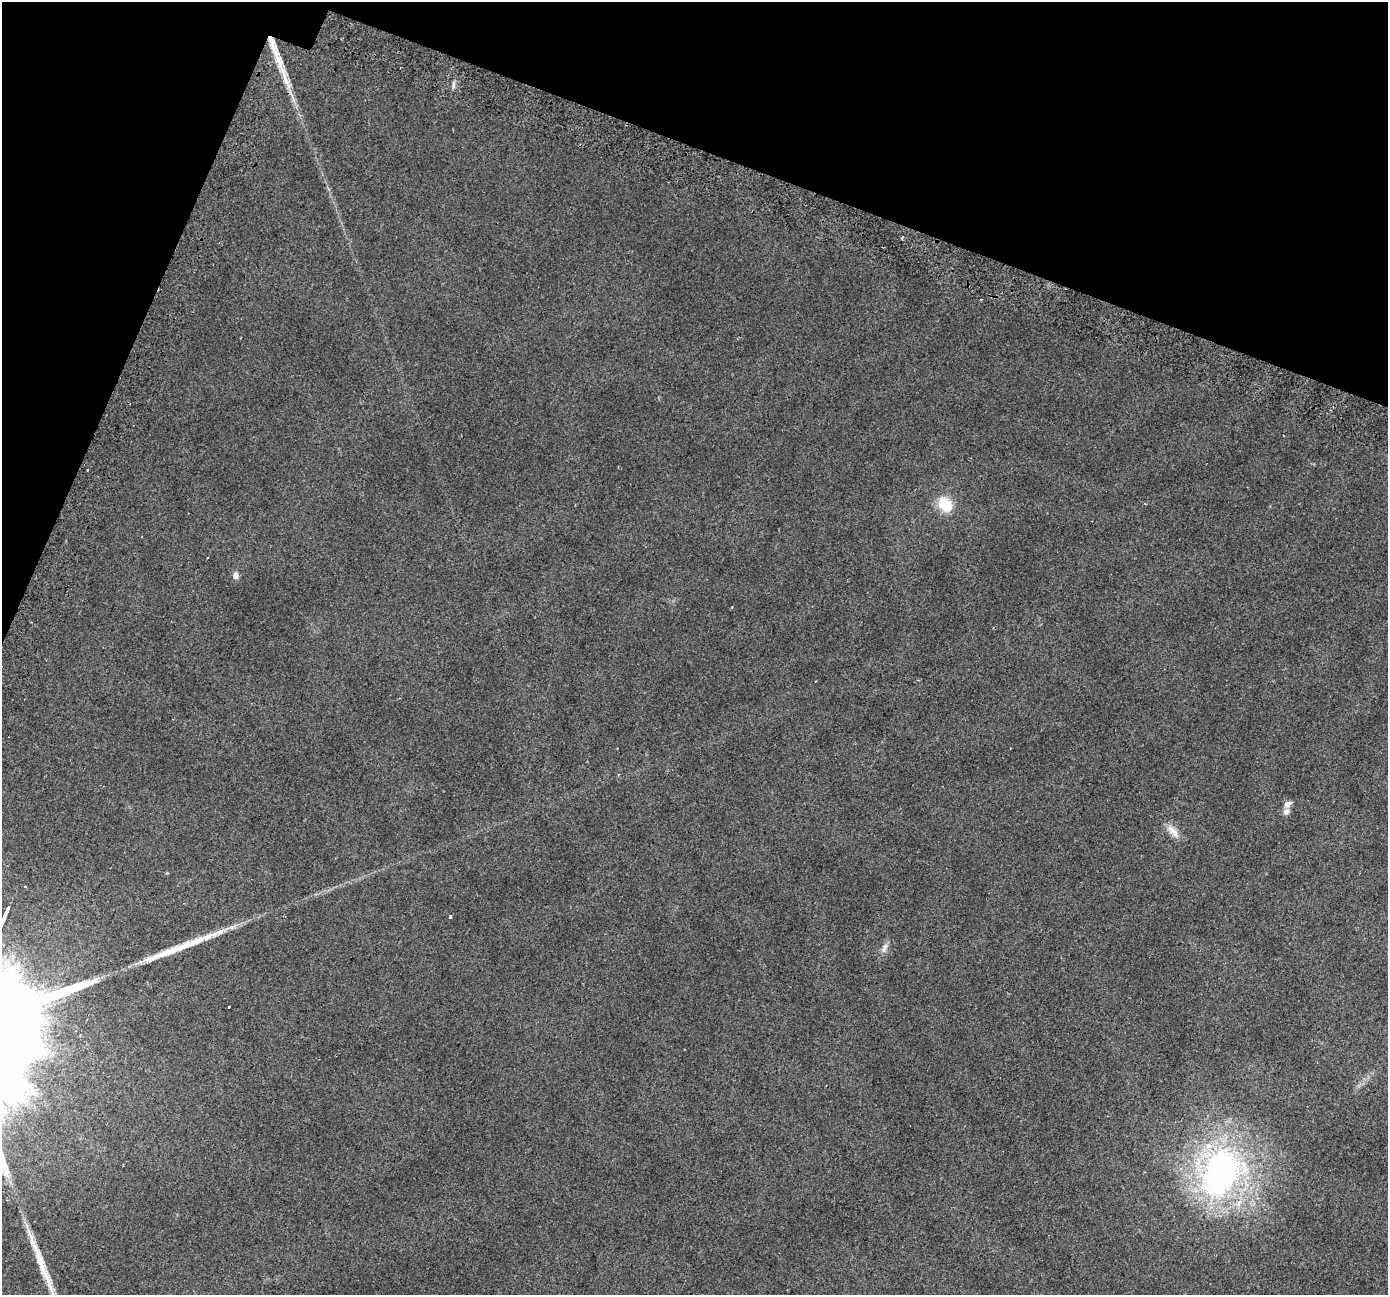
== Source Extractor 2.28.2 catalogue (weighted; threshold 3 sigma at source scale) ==
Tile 2 of 4 x 4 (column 2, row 1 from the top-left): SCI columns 1450-2835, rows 4224-5516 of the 5662 x 5798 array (HDU 1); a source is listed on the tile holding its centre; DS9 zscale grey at full resolution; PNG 1390 x 1297 px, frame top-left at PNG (2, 2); no overlay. Shown black and unused: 17% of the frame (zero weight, under 2 of 3 exposures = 4% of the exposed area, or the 3 px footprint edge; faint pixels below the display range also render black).
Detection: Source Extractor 2.28.2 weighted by HDU 2 'WHT'; one run over the whole footprint, this tile lists its part. Background 0.0543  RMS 0.0063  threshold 0.0284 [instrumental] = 3 sigma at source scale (4.5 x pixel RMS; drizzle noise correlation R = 1.50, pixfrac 1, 0.0396/0.0396 arcsec/px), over >= 5 px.
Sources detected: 22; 2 cosmic-ray / hot-pixel residue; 2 long thin detections or spike segments (spike, bleed or trail) — not listed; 4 inside a brighter listed object's ellipse — not listed separately; the other 14 listed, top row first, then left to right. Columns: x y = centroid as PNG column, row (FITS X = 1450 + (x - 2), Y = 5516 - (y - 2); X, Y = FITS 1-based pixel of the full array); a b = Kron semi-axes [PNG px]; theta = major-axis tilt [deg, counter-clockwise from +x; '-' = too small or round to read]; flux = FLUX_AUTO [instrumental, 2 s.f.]
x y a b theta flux
284 74 51 7 -71 18
453 86 7 4 72 1.6
902 237 3 3 - 0.9
981 300 3 3 - 0.58
945 504 20 15 -49 17
236 575 10 7 -86 2.7
732 607 3 2 - 0.66
1010 748 3 2 - 0.41
1288 804 11 7 41 2.9
1172 831 23 9 -48 6.7
450 917 3 3 - 2
885 948 17 6 66 3.4
229 1007 3 3 - 2.6
1221 1172 61 45 62 200
Overlapping masked pixels (flux is a lower limit): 1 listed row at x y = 284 74